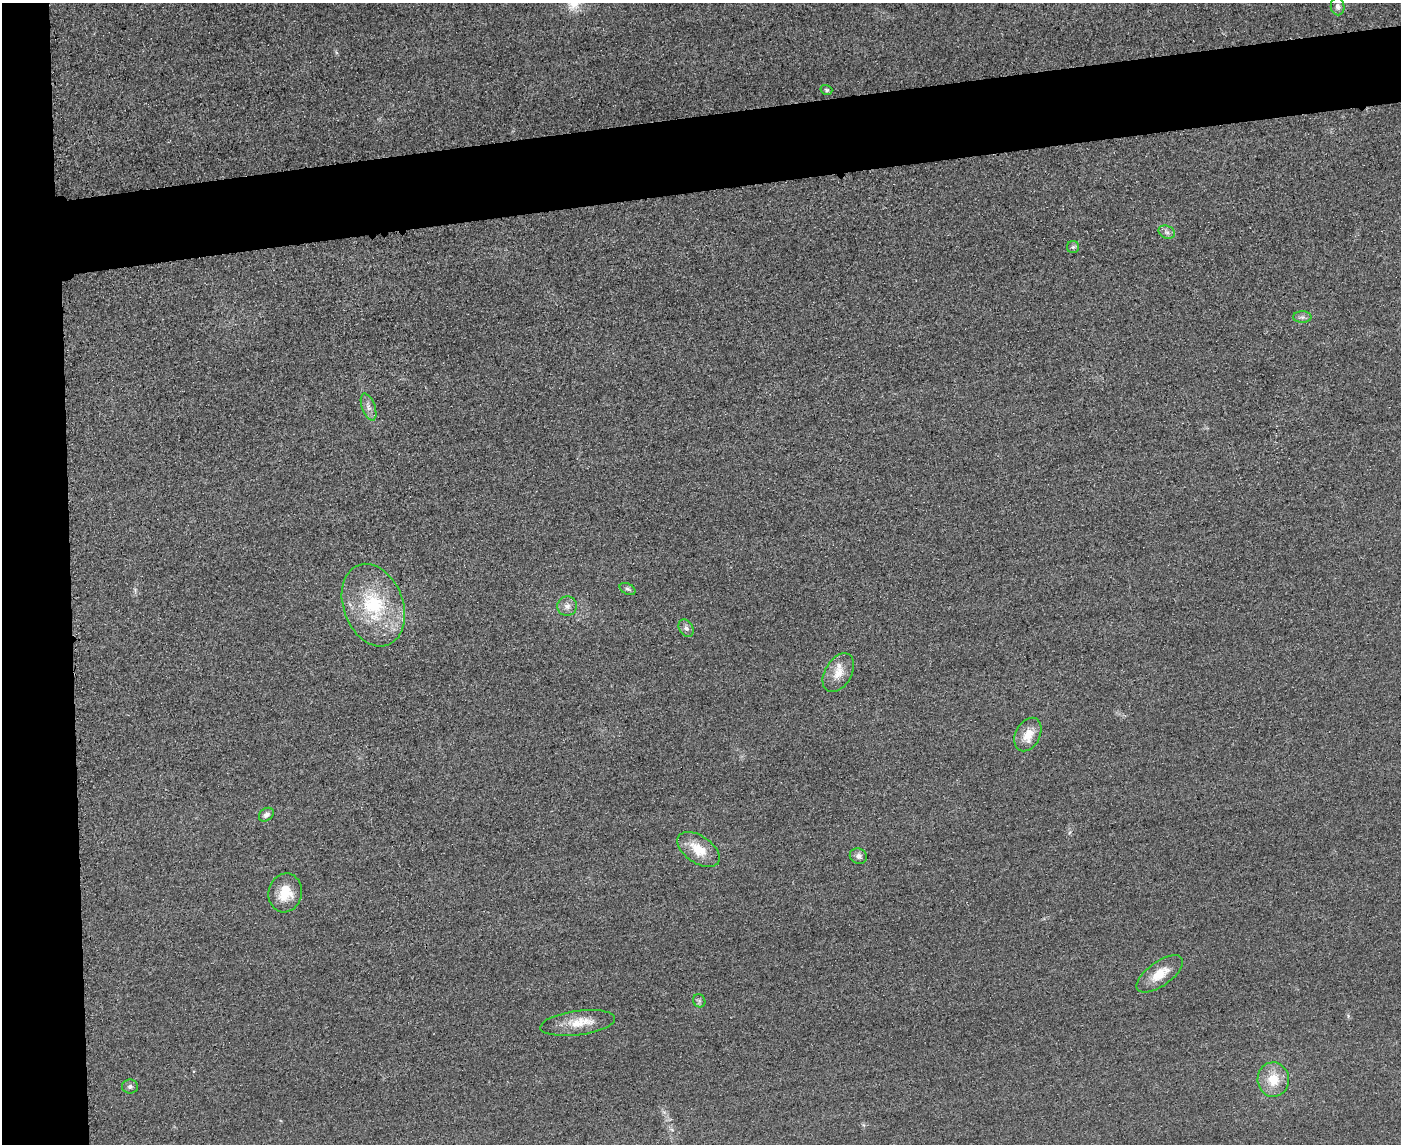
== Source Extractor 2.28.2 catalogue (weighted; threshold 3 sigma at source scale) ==
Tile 7 of 3 x 4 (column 1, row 3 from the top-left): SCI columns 253-1651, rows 1166-2307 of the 4592 x 4615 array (HDU 1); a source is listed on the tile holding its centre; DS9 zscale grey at full resolution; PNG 1403 x 1146 px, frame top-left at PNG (2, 3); each listed source drawn as its Kron ellipse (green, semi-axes under 4 px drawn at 4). Shown black and unused: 11% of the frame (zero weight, under 3 of 4 exposures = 3% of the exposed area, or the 3 px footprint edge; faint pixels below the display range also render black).
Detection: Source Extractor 2.28.2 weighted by HDU 2 'WHT'; one run over the whole footprint, this tile lists its part. Background 0.0674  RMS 0.017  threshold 0.0782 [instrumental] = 3 sigma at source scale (4.5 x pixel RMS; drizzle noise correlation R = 1.50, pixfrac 1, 0.05/0.05 arcsec/px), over >= 5 px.
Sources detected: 21; all 21 listed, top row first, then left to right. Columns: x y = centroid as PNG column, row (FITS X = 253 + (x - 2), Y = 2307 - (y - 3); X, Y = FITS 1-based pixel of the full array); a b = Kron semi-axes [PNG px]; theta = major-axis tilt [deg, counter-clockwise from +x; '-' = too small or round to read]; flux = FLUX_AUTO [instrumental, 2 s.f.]
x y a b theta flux
1338 6 9 6 -80 7
826 90 6 5 - 3
1167 232 8 6 -21 6.1
1073 247 6 6 - 3.4
1302 317 9 5 0 5.1
369 407 14 6 -70 9.5
628 589 8 5 -27 4.1
373 605 43 30 -70 140
567 606 10 9 - 9.2
686 628 9 6 -60 6.3
838 673 21 13 59 27
1028 734 18 12 63 25
266 815 8 6 37 6.7
698 849 24 13 -34 39
858 856 9 7 -23 8.1
285 893 19 16 77 39
1160 974 27 12 36 33
699 1001 7 6 - 3.8
578 1023 37 12 7 38
1273 1079 17 15 -84 37
130 1087 8 7 - 4.7